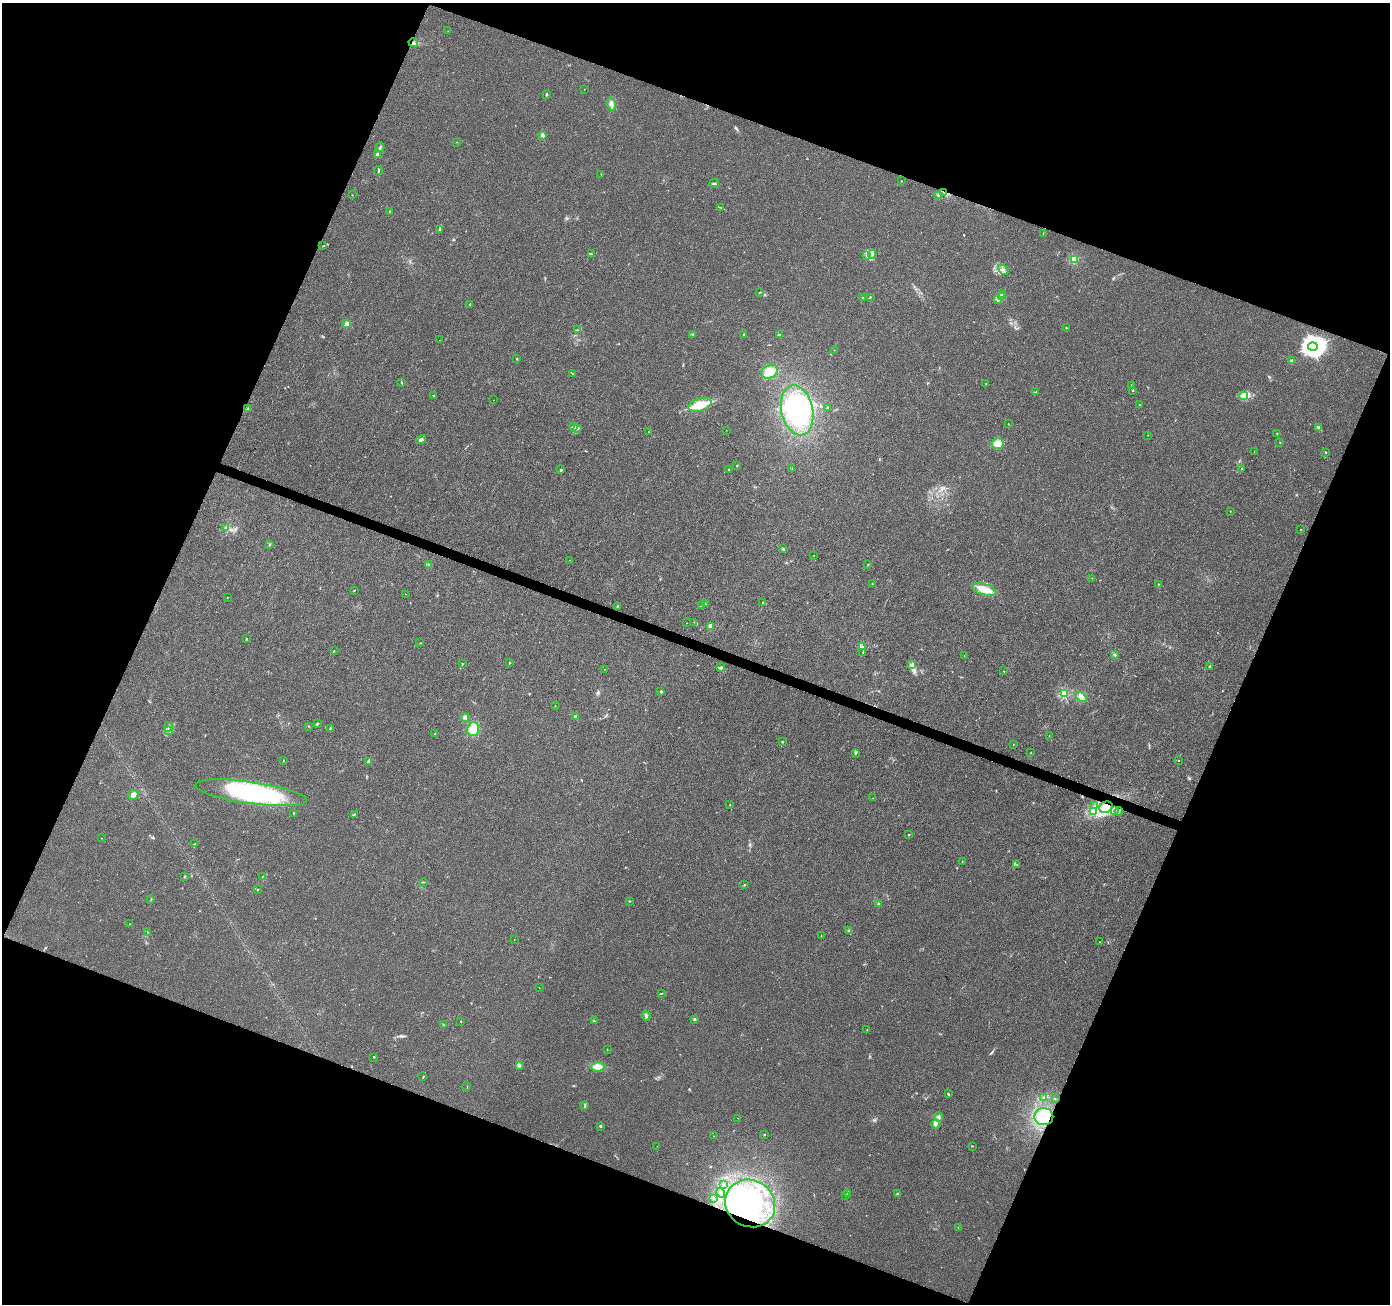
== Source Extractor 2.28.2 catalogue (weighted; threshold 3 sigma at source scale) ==
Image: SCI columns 1-5550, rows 210-5415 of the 5559 x 5690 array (HDU 1 of 3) = the unmasked area's bounding box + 8 px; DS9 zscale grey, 4 x 4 block average (1 PNG px = mean of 4 x 4 image px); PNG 1392 x 1306 px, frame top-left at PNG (2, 3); each listed source drawn as its Kron ellipse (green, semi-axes under 4 px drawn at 4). Shown black and unused: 42% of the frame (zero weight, under 3 of 4 exposures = <1% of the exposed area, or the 3 px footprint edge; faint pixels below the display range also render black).
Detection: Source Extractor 2.28.2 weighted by HDU 2 'WHT'. Background 0.00725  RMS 0.0028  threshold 0.0125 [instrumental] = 3 sigma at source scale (4.5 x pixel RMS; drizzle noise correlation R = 1.50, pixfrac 1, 0.0396/0.0396 arcsec/px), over >= 5 px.
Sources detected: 226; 1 too faint to see at this stretch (4 x 4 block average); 9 inside a brighter object's white glare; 4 cosmic-ray / hot-pixel residue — neither listed nor drawn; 6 coinciding with a brighter row at this scale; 6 inside a brighter listed object's ellipse — not listed separately; the other 200 listed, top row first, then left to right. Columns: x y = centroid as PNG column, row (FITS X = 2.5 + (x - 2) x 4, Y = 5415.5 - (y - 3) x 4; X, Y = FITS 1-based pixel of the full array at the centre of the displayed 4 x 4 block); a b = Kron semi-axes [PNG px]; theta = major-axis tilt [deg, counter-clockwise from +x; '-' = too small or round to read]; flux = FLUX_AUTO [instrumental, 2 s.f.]
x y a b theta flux
448 31 2 2 - 0.36
413 43 4 2 - 3.2
584 89 2 2 - 0.37
547 94 2 2 - 7.4
611 104 6 3 -75 5.6
542 135 2 2 - 22
456 142 2 2 - 0.39
380 147 5 2 - 2.5
377 154 3 2 - 3.9
378 171 4 2 - 2.5
601 174 2 2 - 0.57
901 181 2 2 - 0.7
714 183 5 2 - 2.1
944 192 3 2 - 1.5
352 195 2 2 - 1.3
938 195 3 2 - 2
721 208 2 2 - 0.66
390 212 3 2 - 2
440 229 4 2 - 2.8
1043 233 2 2 - 0.51
323 246 2 2 - 0.64
592 254 2 2 - 0.6
872 254 4 3 - 3.3
866 256 2 2 - 0.68
1074 259 2 2 - 93
1003 270 6 2 -42 3.6
760 292 2 2 - 0.4
1002 294 2 2 - 0.67
1001 296 2 2 - 1.3
870 297 2 2 - 1.3
863 298 2 2 - 1.5
998 299 2 2 - 1.2
470 304 3 2 - 1.5
347 324 2 2 - 33
1067 328 2 2 - 1.3
577 330 2 2 - 0.55
692 334 2 2 - 1.2
780 334 3 2 - 1.1
743 335 3 2 - 1.9
439 340 2 2 - 0.24
1313 346 5 4 - 1600
834 350 2 2 - 0.33
517 359 2 2 - 1.3
1292 361 3 2 - 1.8
770 372 9 6 26 26
573 374 2 2 - 0.43
402 383 3 2 - 1.4
986 384 2 2 - 0.54
1132 385 2 2 - 0.53
1133 390 2 2 - 1.5
1036 392 2 2 - 0.47
434 395 2 2 - 0.77
1244 396 4 3 - 4.8
493 400 2 2 - 0.31
1140 404 3 2 - 0.73
700 405 12 6 16 34
828 407 3 2 - 1
248 409 2 2 - 0.7
797 410 25 15 -77 160
1008 424 2 2 - 0.36
574 427 4 3 - 2.8
1318 427 4 2 - 1.5
578 428 3 2 - 1.5
726 430 2 2 - 0.28
648 432 2 2 - 0.57
1277 434 2 2 - 0.52
1148 435 2 2 - 0.51
421 440 5 3 - 4.3
1280 442 2 2 - 0.72
997 444 6 5 - 16
1254 452 2 2 - 0.34
1325 452 2 2 - 1.8
737 466 2 2 - 0.96
792 468 2 2 - 0.59
1242 468 2 2 - 0.57
561 470 2 2 - 7.2
729 470 3 2 - 0.9
1230 511 2 2 - 0.69
226 528 2 2 - 1.2
1301 530 2 2 - 1.2
269 544 2 2 - 0.65
783 549 2 2 - 1.2
813 555 2 2 - 0.33
569 560 2 2 - 0.31
868 564 2 2 - 0.59
428 565 3 2 - 1.2
1092 578 2 2 - 0.59
872 583 2 2 - 0.49
1158 584 2 2 - 1.6
984 589 12 5 -16 22
354 590 3 2 - 0.6
406 594 2 2 - 0.54
227 598 2 2 - 0.48
763 602 2 2 - 1.5
705 604 2 2 - 0.73
617 606 2 2 - 3.1
702 606 2 2 - 0.86
694 622 2 2 - 0.49
686 623 2 2 - 0.42
710 626 2 2 - 26
246 639 2 2 - 1.6
420 643 2 2 - 0.63
862 646 2 2 - 0.61
334 651 2 2 - 0.56
863 652 4 2 - 1.5
964 655 2 2 - 0.31
1115 655 2 2 - 1
510 662 2 2 - 1.1
462 664 2 2 - 0.61
912 665 3 3 - 4.2
1209 666 2 2 - 1.8
721 667 4 3 - 2.6
605 669 2 2 - 1.5
1003 671 2 2 - 0.6
661 691 3 2 - 1.8
1064 693 2 2 - 140
1081 697 6 3 -35 5.9
555 706 2 2 - 0.74
575 716 3 2 - 3.5
465 717 4 3 - 3.2
317 723 3 3 - 1.6
308 726 2 2 - 0.57
168 727 5 2 - 2.6
330 728 3 2 - 1.4
473 729 7 6 - 23
169 730 3 2 - 1.5
435 733 2 2 - 0.73
1049 736 2 2 - 0.55
783 742 2 2 - 1.2
1013 744 2 2 - 0.52
1031 753 2 2 - 0.76
855 754 2 2 - 0.66
283 760 2 2 - 0.65
369 761 4 2 - 7
1179 761 2 2 - 0.55
251 793 56 11 -8 170
133 795 5 5 - 5.9
872 798 2 2 - 0.54
730 805 2 2 - 0.7
1095 806 3 2 - 1.7
1106 807 7 5 23 18
1114 810 3 2 - 1.8
1093 811 2 2 - 1.2
1119 811 4 2 - 1.6
293 813 3 2 - 1.1
354 815 4 2 - 1.4
909 835 2 2 - 1.4
102 838 2 2 - 0.36
195 844 2 2 - 0.67
962 861 2 2 - 0.68
1017 865 2 2 - 0.51
262 876 2 2 - 0.77
184 877 2 2 - 0.82
423 882 2 2 - 0.97
744 885 2 2 - 1.1
257 889 2 2 - 1.1
151 899 2 2 - 0.7
629 901 2 2 - 0.58
878 904 2 2 - 8.1
130 924 2 2 - 0.63
849 931 4 2 - 1.8
148 932 2 2 - 0.46
821 936 2 2 - 0.42
514 939 2 2 - 0.53
1100 942 3 2 - 1
539 988 2 2 - 0.32
661 993 3 2 - 0.98
646 1016 5 3 - 3.4
694 1019 2 2 - 11
461 1021 2 2 - 0.71
595 1021 2 2 - 0.53
443 1024 3 2 - 1.2
867 1030 2 2 - 0.39
607 1050 2 2 - 0.6
374 1057 2 2 - 1.1
519 1065 3 2 - 1.9
598 1067 7 5 4 11
423 1077 2 2 - 0.94
467 1086 2 2 - 0.54
948 1094 3 2 - 1.9
1044 1097 2 2 - 0.93
1055 1099 2 2 - 0.49
585 1106 4 2 - 2.2
938 1117 4 3 - 3.8
1044 1117 9 8 - 50
737 1118 2 2 - 0.28
936 1124 4 2 - 1.6
600 1126 2 2 - 2.2
764 1134 2 2 - 0.88
713 1136 2 2 - 0.28
657 1146 2 2 - 0.36
973 1146 2 2 - 0.9
723 1184 2 2 - 1
721 1193 5 3 - 4
847 1193 2 2 - 0.92
897 1194 2 2 - 1.4
845 1195 2 2 - 0.9
714 1198 2 2 - 0.43
750 1203 26 23 -31 220
958 1227 2 2 - 0.46
Overlapping masked pixels (flux is a lower limit): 5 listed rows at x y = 413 43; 944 192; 1106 807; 1044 1117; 750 1203
Diffuse or blended objects may show on this block-average render without a row.